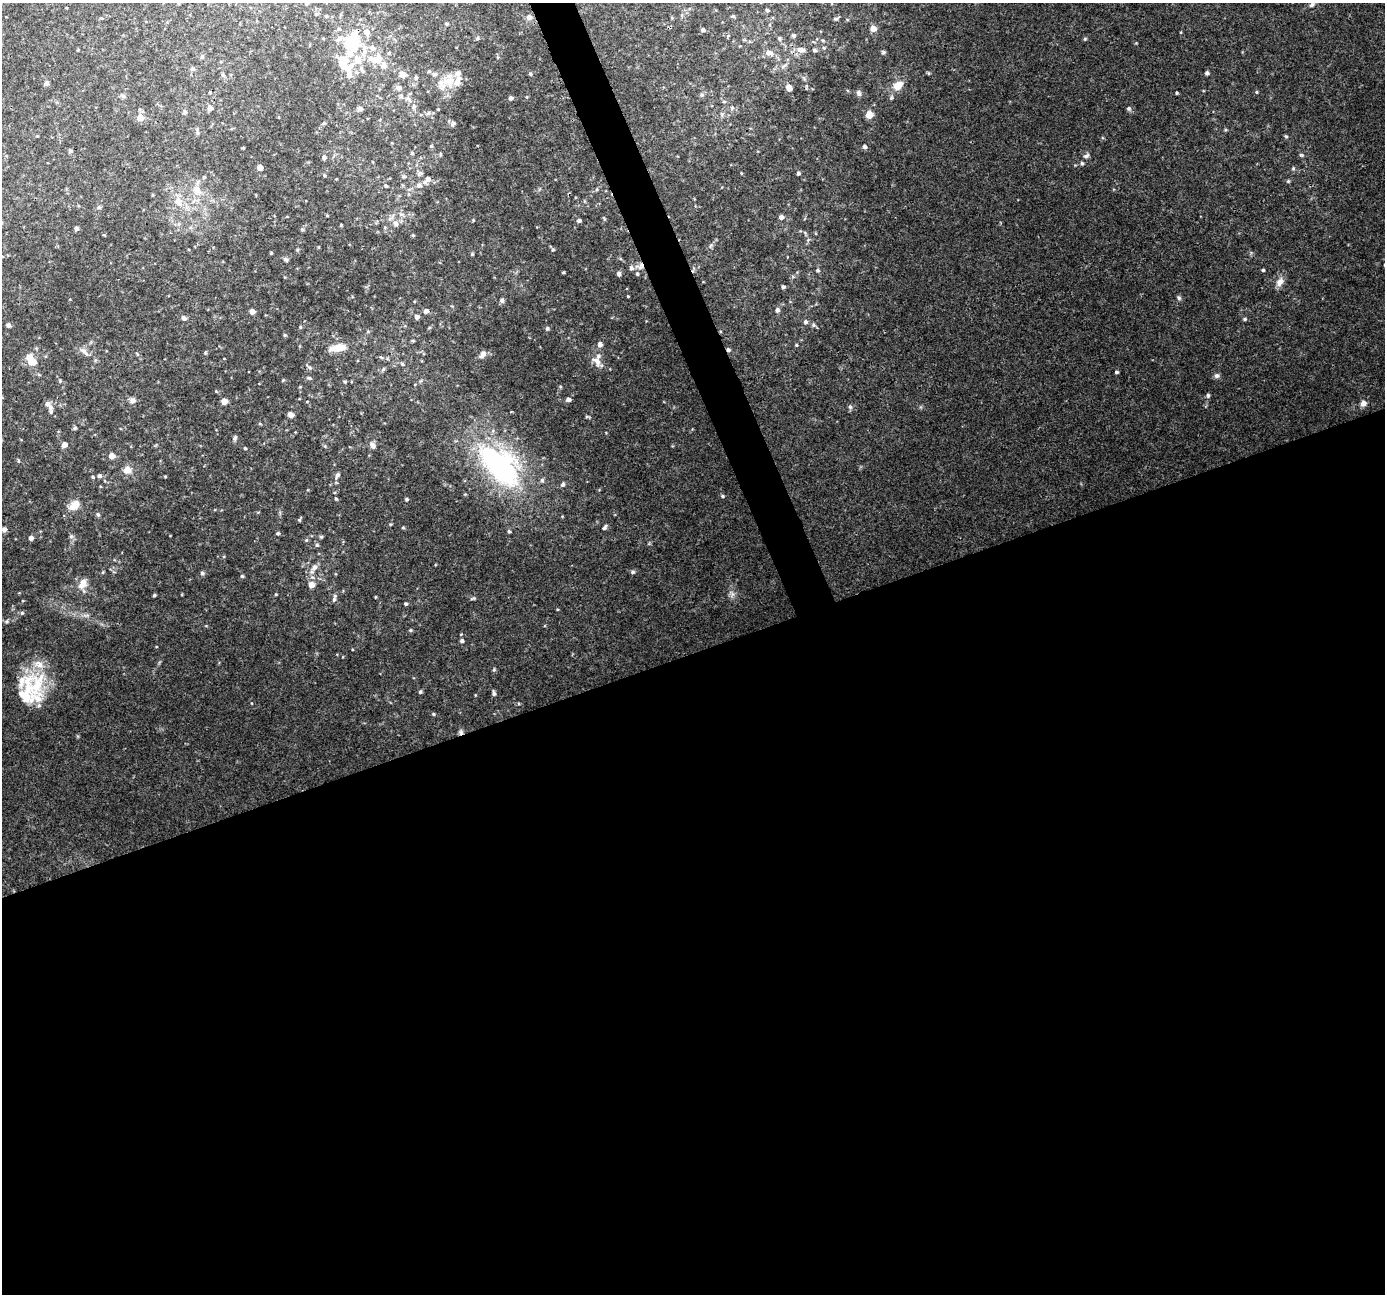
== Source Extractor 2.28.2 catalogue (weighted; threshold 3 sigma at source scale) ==
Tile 15 of 4 x 4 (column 3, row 4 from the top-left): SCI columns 2771-4153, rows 135-1426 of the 5537 x 5383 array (HDU 1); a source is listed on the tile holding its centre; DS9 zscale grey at full resolution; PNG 1387 x 1296 px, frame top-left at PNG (2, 3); no overlay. Shown black and unused: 51% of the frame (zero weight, under 3 of 4 exposures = <1% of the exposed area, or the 3 px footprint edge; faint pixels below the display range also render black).
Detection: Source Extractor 2.28.2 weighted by HDU 2 'WHT'; one run over the whole footprint, this tile lists its part. Background 0.0384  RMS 0.0037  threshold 0.0165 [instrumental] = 3 sigma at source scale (4.5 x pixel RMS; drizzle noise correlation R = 1.50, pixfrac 1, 0.0396/0.0396 arcsec/px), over >= 5 px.
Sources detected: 238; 1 too faint to see at this stretch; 2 inside a brighter object's white glare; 2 cosmic-ray / hot-pixel residue — not listed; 22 inside a brighter listed object's ellipse — not listed separately; the other 211 listed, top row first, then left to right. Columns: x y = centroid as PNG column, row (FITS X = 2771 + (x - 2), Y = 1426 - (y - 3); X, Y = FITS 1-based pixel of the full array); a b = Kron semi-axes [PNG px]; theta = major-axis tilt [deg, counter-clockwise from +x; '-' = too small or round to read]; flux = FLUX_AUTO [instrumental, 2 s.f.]
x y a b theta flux
178 3 5 3 - 0.33
307 4 4 4 - 0.58
1312 4 12 5 41 1.4
767 10 5 3 - 0.47
316 14 5 5 - 0.51
326 16 4 4 - 0.42
733 16 6 3 -16 0.41
529 17 8 7 - 1.4
101 18 5 3 - 0.31
836 19 7 4 23 0.62
447 24 4 3 - 0.48
873 28 5 5 - 3.8
339 29 5 5 - 0.62
703 30 6 4 -17 0.79
793 35 5 4 - 0.73
340 38 9 7 43 1.6
477 38 5 4 - 0.51
779 39 6 5 - 0.59
1085 39 5 5 - 0.42
823 40 5 4 - 0.43
351 41 9 8 - 20
373 48 8 7 - 1.5
78 50 5 3 - 0.27
801 50 11 6 -13 2
814 50 5 4 - 0.7
883 52 6 5 - 0.57
350 53 28 15 52 8.4
769 53 13 7 -18 2
374 60 12 9 38 3
383 65 10 8 87 1.9
784 66 9 3 45 0.72
192 69 8 5 -40 0.78
362 70 11 5 -72 0.96
429 72 6 4 0 0.51
1207 73 4 4 - 0.97
402 74 5 5 - 3.8
530 74 5 4 - 0.4
223 75 6 4 -44 0.52
349 75 12 8 84 2.3
416 77 6 5 - 0.62
448 82 20 18 -17 7
46 83 6 6 - 0.94
898 85 10 8 39 4.8
399 88 8 7 - 1.3
789 88 6 5 - 2.2
1257 92 5 3 - 0.35
859 93 8 6 -67 1.1
1177 93 3 3 - 0.36
701 95 6 5 - 0.61
123 96 7 5 -29 0.77
891 97 7 4 70 0.66
511 98 5 4 - 1
408 99 12 6 -39 1.8
210 108 5 5 - 1.7
732 108 6 5 - 0.64
360 109 7 6 - 0.96
1129 109 6 5 - 0.8
185 112 6 5 - 0.73
428 113 6 5 - 0.8
722 115 6 4 -72 0.54
869 115 5 5 - 7
140 117 5 5 - 4.5
453 123 7 6 - 0.8
197 133 8 4 -81 0.64
1286 136 5 4 - 0.44
431 146 5 5 - 0.53
865 147 5 5 - 1.1
243 148 4 3 - 0.27
70 151 5 5 - 0.57
412 153 5 5 - 0.57
440 154 6 4 -89 0.44
1301 155 6 4 -20 0.52
1086 156 9 5 23 1
324 158 4 4 - 1.1
1082 163 5 4 - 0.6
260 167 5 4 - 3.7
1293 168 5 5 - 0.46
741 173 4 3 - 0.27
798 173 5 4 - 0.63
420 174 9 6 34 1.1
204 177 4 4 - 0.52
404 177 7 5 40 0.72
427 180 11 6 50 2.3
1288 181 5 4 - 0.43
386 186 6 5 - 0.63
597 189 5 3 - 0.41
197 190 16 11 -48 4.8
178 202 15 10 -65 4.3
99 207 6 5 - 0.67
401 214 6 6 - 1
327 216 5 3 - 0.31
781 217 5 5 - 1.1
473 220 4 3 - 0.3
579 221 4 4 - 0.93
396 223 8 7 - 1.6
341 225 4 3 - 0.32
385 227 5 3 - 0.38
76 229 5 5 - 0.87
302 229 6 4 -66 0.58
413 235 5 4 - 0.43
710 246 6 4 70 0.58
553 249 6 4 89 0.55
472 254 4 4 - 0.4
2 256 4 3 - 0.29
286 259 7 5 -48 0.71
640 266 13 8 21 2.3
817 270 5 5 - 0.63
1263 270 4 3 - 0.5
563 272 5 3 - 0.38
619 274 5 5 - 1.2
1280 282 12 9 58 2.6
783 287 5 4 - 0.93
628 296 3 3 - 0.29
1179 298 7 5 -59 0.73
502 300 6 5 - 0.95
777 310 6 6 - 1.2
252 311 4 4 - 2.4
426 311 5 5 - 1.6
417 317 6 6 - 1.1
184 318 7 6 - 1.1
1245 319 5 4 - 0.59
805 322 6 6 - 1
8 325 4 4 - 1.1
813 325 7 6 - 0.88
547 328 6 5 - 0.63
368 332 5 3 - 0.39
285 335 5 4 - 0.45
413 341 6 3 0 0.42
600 344 5 5 - 1.8
796 345 4 4 - 0.4
338 348 22 9 9 5.5
85 352 17 6 -44 2.1
483 354 10 6 56 1.7
381 357 6 3 -19 0.54
32 361 12 10 -27 4
597 361 16 9 -46 3
402 364 6 4 -48 0.58
310 368 6 4 -19 0.64
383 369 6 5 - 0.67
1116 372 4 3 - 0.68
39 375 6 3 -19 0.4
1217 376 8 7 - 1.1
309 378 7 4 -14 0.75
283 380 5 3 - 0.3
60 381 4 4 - 0.39
345 381 5 4 - 0.5
1208 395 6 5 - 0.73
568 399 5 4 - 1.3
133 400 9 7 4 1.3
224 401 5 5 - 2.7
1363 403 8 7 - 1.8
47 404 7 6 - 1.5
850 407 7 6 - 0.82
51 412 8 5 75 0.76
291 415 6 5 - 1.7
587 417 7 3 -8 0.45
75 428 5 5 - 0.63
235 438 6 5 - 0.82
64 445 5 5 - 2
373 445 9 6 -50 1.6
245 448 4 3 - 0.37
112 456 5 5 - 3.3
19 461 5 3 - 0.34
500 465 47 26 -46 84
127 470 10 9 - 2.9
337 475 9 5 60 1.1
99 476 5 5 - 1
165 476 5 3 - 0.33
92 477 5 4 - 0.42
542 480 6 6 - 0.8
563 484 7 5 56 0.88
723 496 5 4 - 0.46
336 498 5 3 - 0.39
406 499 4 4 - 0.61
74 505 14 9 36 4.4
98 515 6 5 - 0.71
299 520 6 4 45 0.47
390 524 4 3 - 0.32
605 527 7 4 50 0.81
403 528 4 4 - 0.42
4 529 6 5 - 1.2
509 531 5 4 - 0.54
278 533 5 4 - 0.6
71 536 6 6 - 0.78
321 537 5 4 - 0.49
31 538 6 5 - 1
306 540 5 3 - 0.4
317 545 5 5 - 0.58
314 567 9 7 50 1.9
633 572 6 5 - 0.67
202 573 5 5 - 0.66
242 576 4 4 - 0.56
83 584 15 10 54 3.9
311 585 6 5 - 3
276 594 4 3 - 0.32
732 594 10 7 -88 1.5
154 595 3 3 - 0.52
375 597 4 3 - 0.3
473 598 8 3 18 0.49
334 599 7 5 72 0.95
406 604 4 4 - 0.65
22 613 6 5 - 0.62
7 621 7 5 0 0.72
410 630 5 4 - 0.45
462 641 5 4 - 0.82
494 670 5 5 - 0.46
420 692 5 4 - 0.65
494 693 7 5 -80 0.82
26 694 59 26 75 19
433 714 5 4 - 0.47
461 732 7 6 - 0.96
Overlapping masked pixels (flux is a lower limit): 3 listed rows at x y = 789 88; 640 266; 461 732
Isophote crosses this tile's border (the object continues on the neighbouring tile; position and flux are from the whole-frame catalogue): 5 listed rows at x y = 178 3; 307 4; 1312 4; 2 256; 4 529